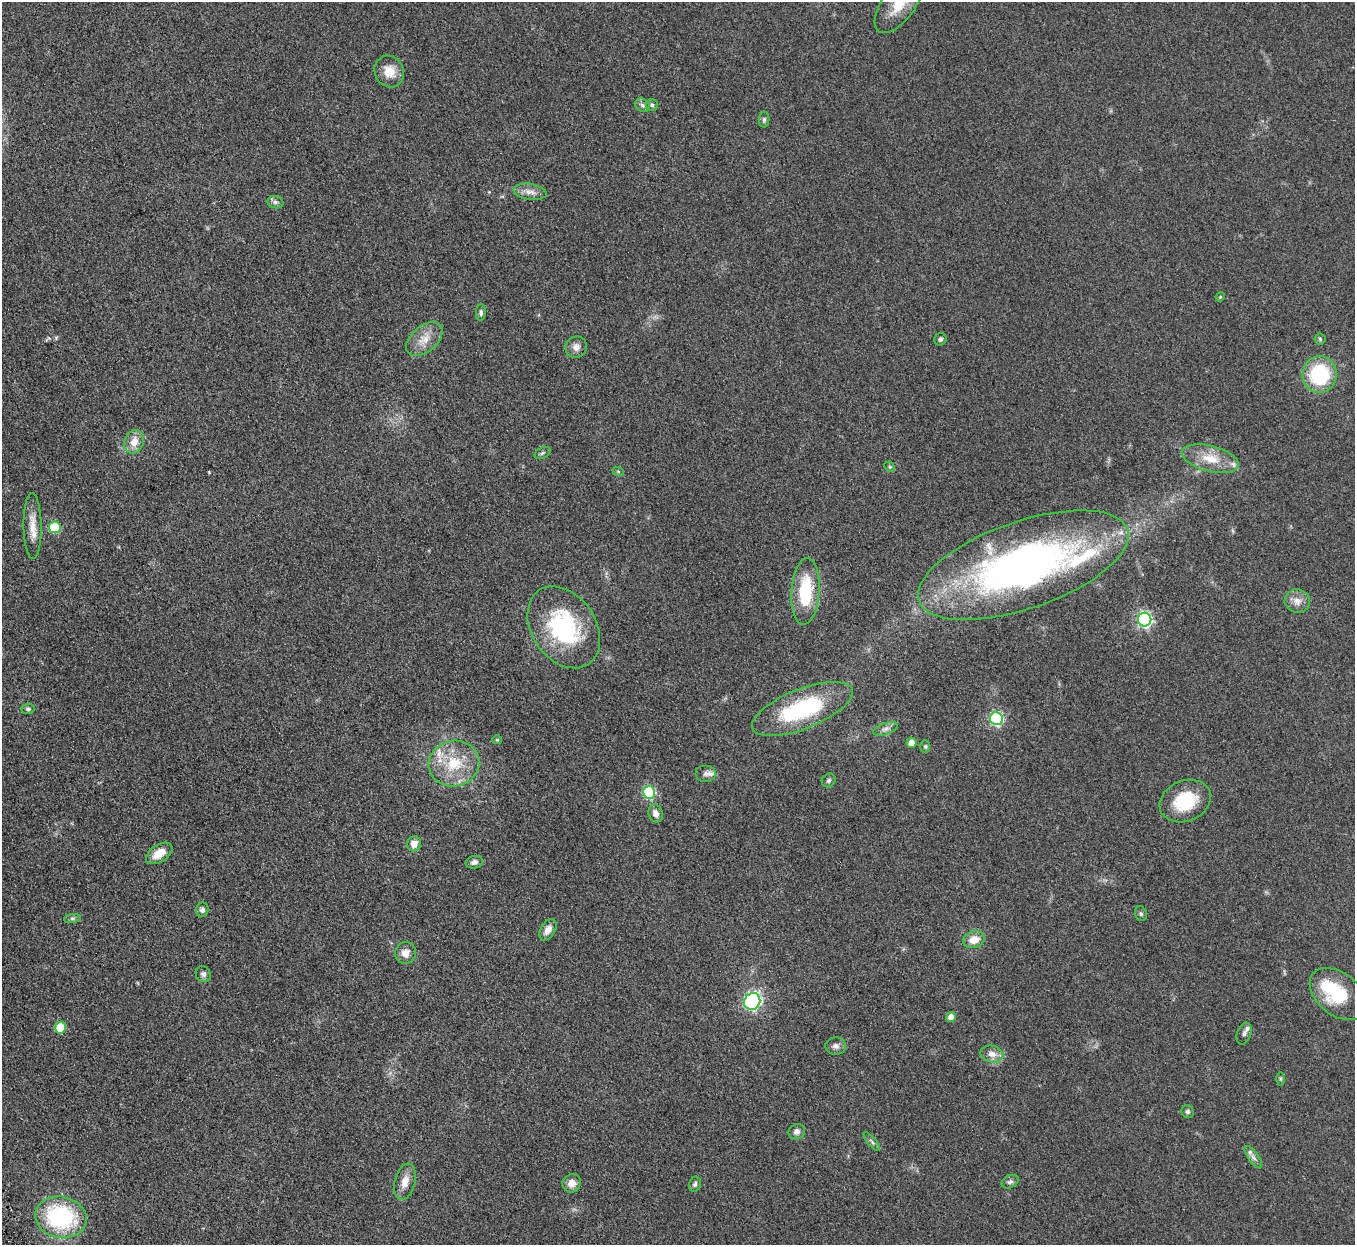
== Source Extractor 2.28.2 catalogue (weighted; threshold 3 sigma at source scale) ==
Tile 7 of 4 x 4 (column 3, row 2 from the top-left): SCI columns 2762-4114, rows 2809-4051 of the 5523 x 5490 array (HDU 1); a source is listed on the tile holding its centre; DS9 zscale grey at full resolution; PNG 1357 x 1247 px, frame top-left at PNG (2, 2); each listed source drawn as its Kron ellipse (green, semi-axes under 4 px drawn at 4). Shown black and unused: <1% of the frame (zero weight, under 3 of 5 exposures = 4% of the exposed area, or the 3 px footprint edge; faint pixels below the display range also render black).
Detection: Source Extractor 2.28.2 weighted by HDU 2 'WHT'; one run over the whole footprint, this tile lists its part. Background 0.0774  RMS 0.0073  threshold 0.0329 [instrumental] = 3 sigma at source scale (4.5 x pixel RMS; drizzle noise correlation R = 1.50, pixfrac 1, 0.05/0.05 arcsec/px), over >= 5 px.
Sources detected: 71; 1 inside a brighter object's white glare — neither listed nor drawn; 4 inside a brighter listed object's ellipse — not listed separately; the other 66 listed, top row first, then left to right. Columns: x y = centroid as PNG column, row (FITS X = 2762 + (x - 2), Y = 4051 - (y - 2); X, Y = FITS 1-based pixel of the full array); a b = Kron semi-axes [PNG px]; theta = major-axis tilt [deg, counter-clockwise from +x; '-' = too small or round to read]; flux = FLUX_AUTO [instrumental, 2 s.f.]
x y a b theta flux
899 4 34 16 54 19
389 71 16 14 -61 10
642 105 8 6 -34 2
652 105 6 6 - 1.3
764 120 8 5 89 1.5
530 192 17 8 -8 5
275 202 8 6 -15 2
1220 297 5 4 - 0.63
481 313 8 5 89 1.6
424 339 21 13 41 10
940 339 6 6 - 1.6
1320 339 5 5 - 1
576 347 11 10 - 4.1
1319 374 18 17 - 51
134 442 12 9 68 8
542 453 8 5 28 1.4
1210 459 29 13 -15 16
890 467 6 4 -44 0.93
618 471 6 4 -18 0.81
32 526 33 9 -89 9.9
55 527 6 6 - 44
1023 565 110 43 19 350
805 591 33 14 86 37
1297 601 12 11 - 6
1145 620 7 6 - 160
564 627 44 32 -56 73
28 709 6 5 - 1.2
802 709 53 20 22 69
996 718 6 6 - 100
885 729 13 5 19 2.9
497 740 5 4 - 0.75
911 743 5 5 - 7.3
925 746 6 5 - 1.1
454 763 25 23 14 27
706 773 10 8 0 3.1
829 780 7 6 - 1.4
649 792 6 6 - 74
1185 801 26 20 23 29
656 813 9 7 -73 4
414 844 7 7 - 6
159 853 15 8 33 9.4
474 862 9 6 12 2.5
202 910 7 6 - 2.5
1141 914 8 5 -74 1.4
72 918 8 4 8 1.4
548 930 12 7 59 5.2
974 940 11 8 16 8.9
405 953 11 10 - 5.6
203 974 8 7 - 2.2
1338 994 32 21 -39 34
752 1001 9 8 - 110
951 1017 5 5 - 6
60 1028 6 5 - 20
1244 1034 11 7 70 2.9
836 1046 10 8 -5 3.1
992 1054 11 8 -13 5.3
1281 1079 6 4 90 0.94
1188 1111 6 6 - 1.6
797 1132 8 7 - 2.9
872 1142 12 4 -50 1.6
1253 1157 13 5 -55 2.7
405 1182 18 10 76 7.3
1010 1182 9 6 25 2
572 1183 9 9 - 5.8
695 1184 8 6 70 1.7
61 1217 26 20 -12 74
Isophote crosses this tile's border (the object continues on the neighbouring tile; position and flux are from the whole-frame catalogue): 1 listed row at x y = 899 4